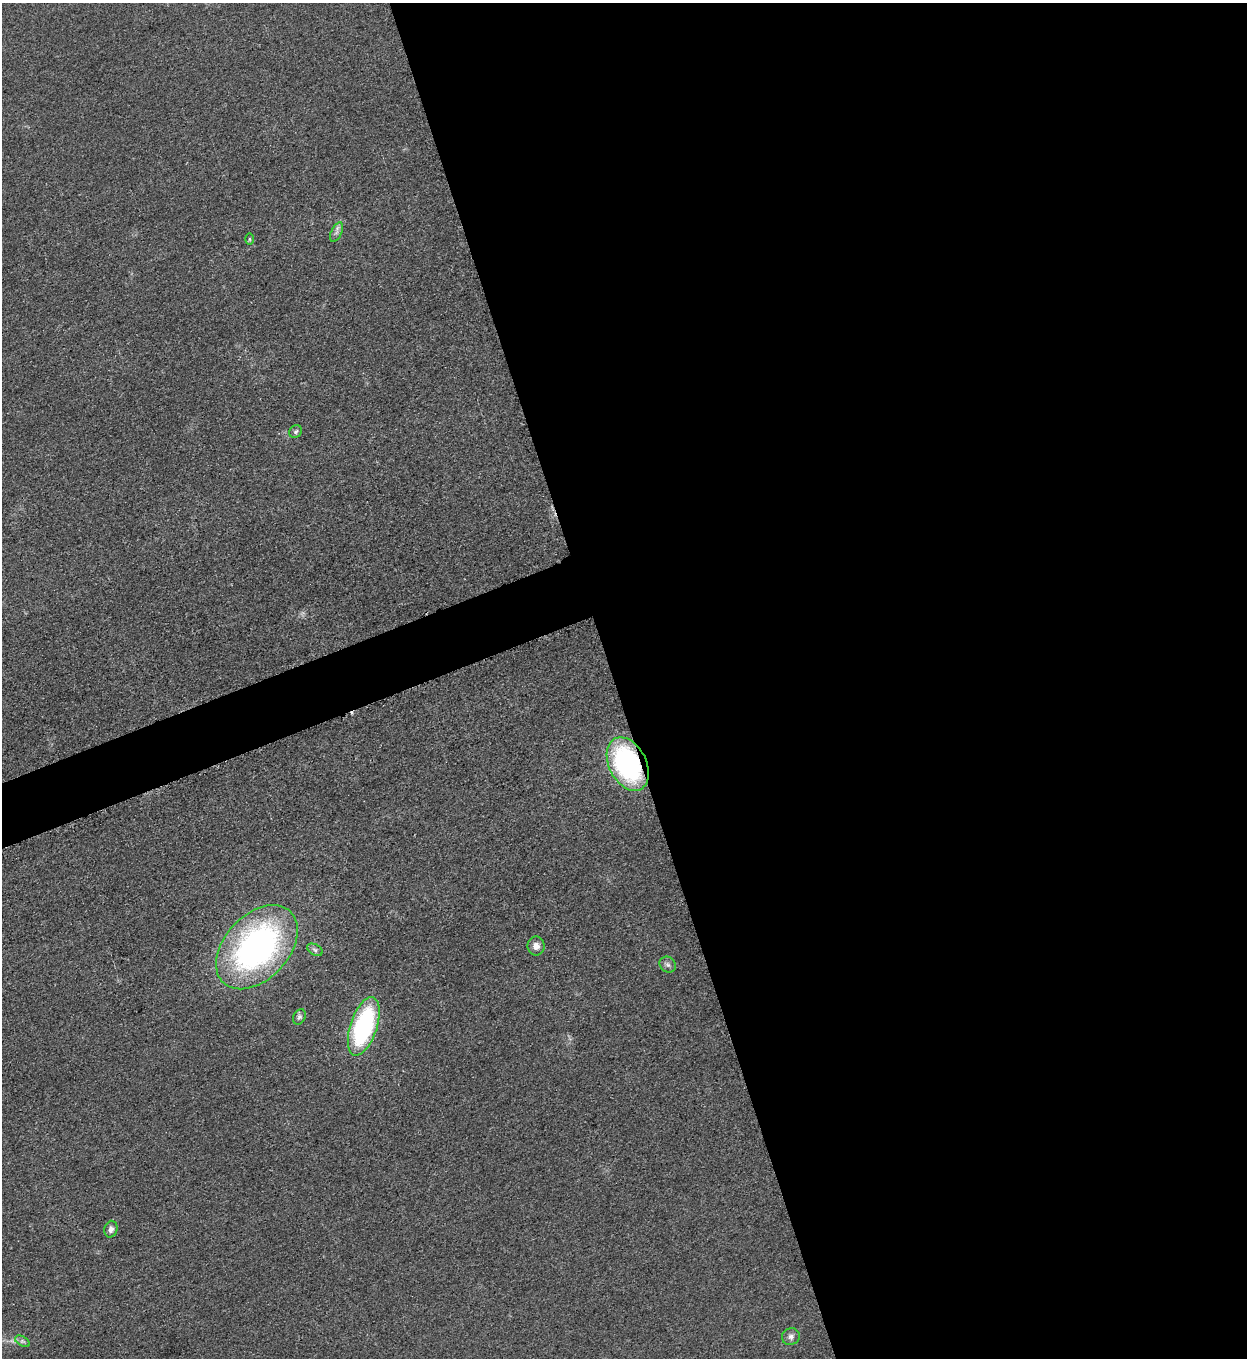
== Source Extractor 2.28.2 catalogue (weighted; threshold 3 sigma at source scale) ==
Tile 8 of 4 x 4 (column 4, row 2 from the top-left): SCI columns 4023-5267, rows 2720-4075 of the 5428 x 5441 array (HDU 1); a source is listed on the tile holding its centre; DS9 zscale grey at full resolution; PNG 1249 x 1360 px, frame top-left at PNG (2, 3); each listed source drawn as its Kron ellipse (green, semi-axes under 4 px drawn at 4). Shown black and unused: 53% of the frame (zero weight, under 3 of 5 exposures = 1% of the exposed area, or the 3 px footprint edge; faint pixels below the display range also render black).
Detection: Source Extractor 2.28.2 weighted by HDU 2 'WHT'; one run over the whole footprint, this tile lists its part. Background 0.0229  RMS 0.0048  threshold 0.0216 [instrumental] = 3 sigma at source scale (4.5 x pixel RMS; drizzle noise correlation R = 1.50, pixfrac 1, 0.05/0.05 arcsec/px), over >= 5 px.
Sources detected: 13; all 13 listed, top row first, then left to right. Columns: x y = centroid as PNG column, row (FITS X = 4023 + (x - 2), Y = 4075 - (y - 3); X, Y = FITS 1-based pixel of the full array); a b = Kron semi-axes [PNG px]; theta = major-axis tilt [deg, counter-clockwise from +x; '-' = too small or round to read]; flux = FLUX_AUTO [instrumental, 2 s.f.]
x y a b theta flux
336 232 10 5 63 1.8
249 239 6 4 90 0.63
296 431 7 6 - 1.1
628 764 28 18 -63 85
536 946 9 8 - 3.3
257 947 49 32 47 150
315 950 8 5 -31 1.2
668 965 9 7 -43 1.7
299 1017 8 6 62 1.4
364 1026 30 13 72 70
111 1229 8 6 76 2
791 1337 9 8 - 2.1
22 1341 8 4 -31 1.1
Overlapping masked pixels (flux is a lower limit): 1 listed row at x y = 628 764